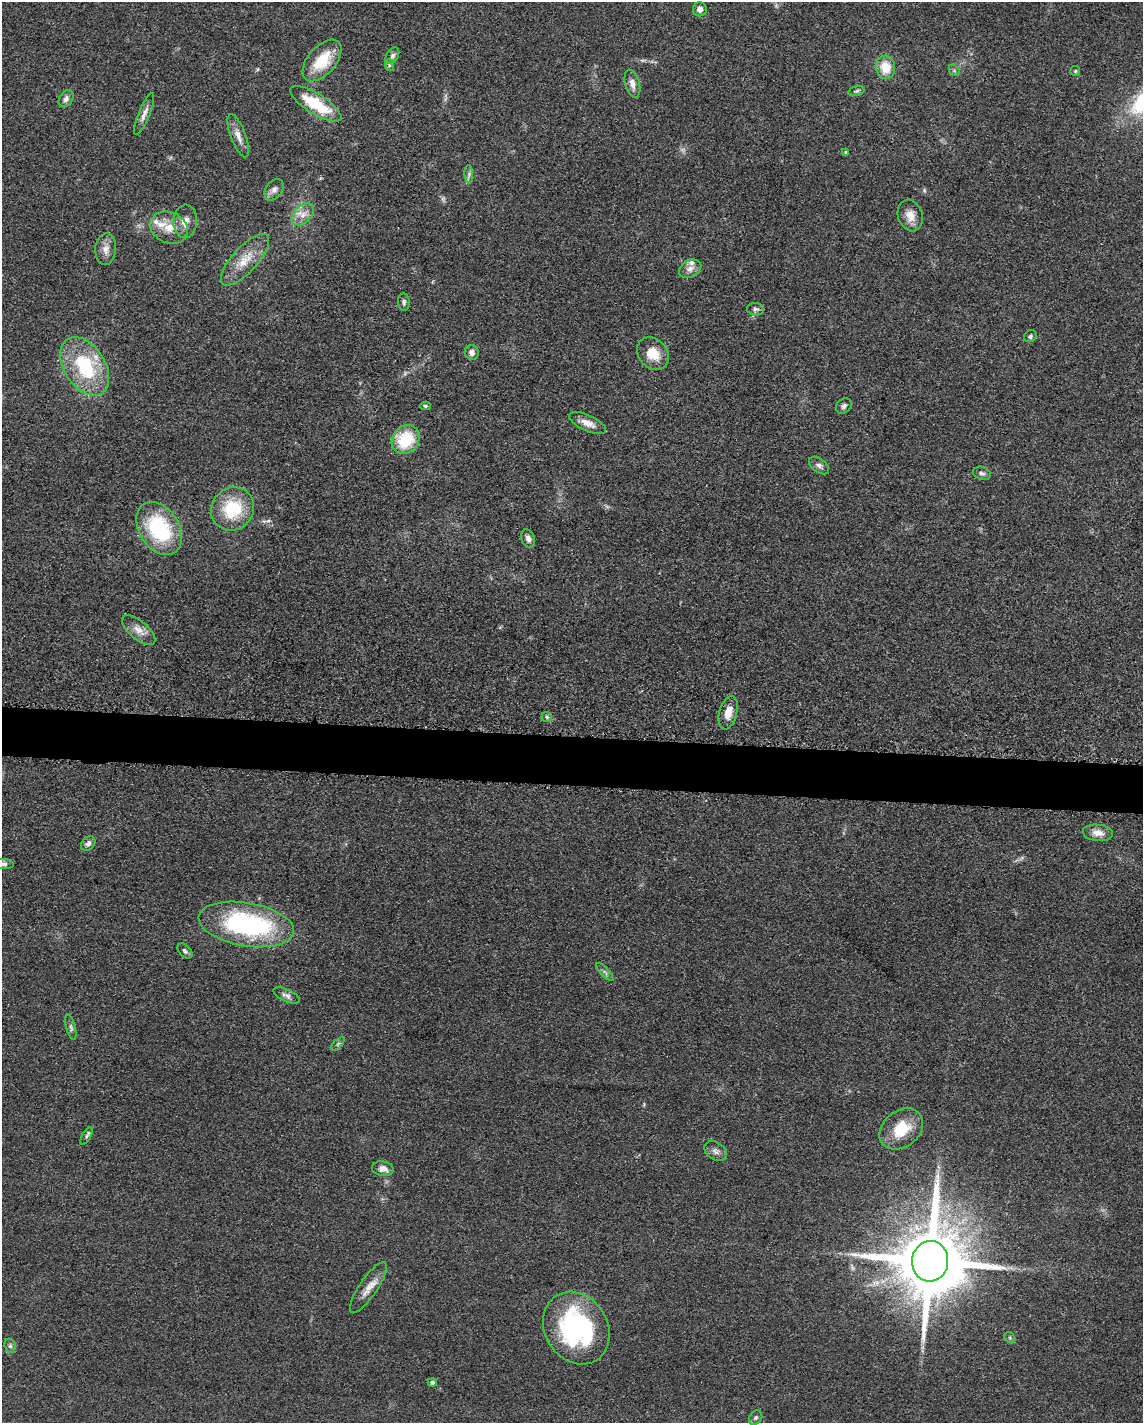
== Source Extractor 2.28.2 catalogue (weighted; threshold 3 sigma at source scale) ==
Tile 6 of 4 x 3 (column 2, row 2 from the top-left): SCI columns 1155-2295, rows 1650-3070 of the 4591 x 4659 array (HDU 1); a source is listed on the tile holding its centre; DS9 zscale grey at full resolution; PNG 1145 x 1425 px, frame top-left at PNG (2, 2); each listed source drawn as its Kron ellipse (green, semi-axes under 4 px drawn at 4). Shown black and unused: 3% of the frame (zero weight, under 3 of 5 exposures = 4% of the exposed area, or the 3 px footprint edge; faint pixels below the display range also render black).
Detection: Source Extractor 2.28.2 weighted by HDU 2 'WHT'; one run over the whole footprint, this tile lists its part. Background 0.0483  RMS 0.0056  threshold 0.0254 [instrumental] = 3 sigma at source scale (4.5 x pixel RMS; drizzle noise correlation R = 1.50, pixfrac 1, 0.05/0.05 arcsec/px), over >= 5 px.
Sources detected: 68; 3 too faint to see at this stretch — neither listed nor drawn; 4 inside a brighter listed object's ellipse — not listed separately; the other 61 listed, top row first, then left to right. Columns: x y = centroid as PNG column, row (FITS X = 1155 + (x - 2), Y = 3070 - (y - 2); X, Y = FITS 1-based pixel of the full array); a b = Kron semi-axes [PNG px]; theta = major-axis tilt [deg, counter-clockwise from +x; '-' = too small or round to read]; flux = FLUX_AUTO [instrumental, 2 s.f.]
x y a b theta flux
700 9 7 7 - 2.7
392 56 9 6 59 1.7
322 60 25 14 49 20
389 65 6 4 -73 0.81
885 67 11 9 -78 12
954 70 6 4 -45 1.1
1075 71 5 5 - 0.68
632 84 14 7 -74 3.9
856 91 8 4 15 1.1
66 99 9 6 57 2.3
316 104 29 10 -32 26
144 114 22 5 68 3.8
238 136 23 7 -70 5
845 152 4 4 - 0.71
469 174 9 3 -85 1.3
274 190 12 8 56 3
303 214 13 8 43 5
910 215 16 12 -72 6
185 221 17 11 85 5.9
169 228 19 15 -24 9.8
106 249 16 10 86 4.6
245 260 33 12 47 13
690 269 12 8 28 3.7
404 302 9 6 -85 1.5
755 309 8 6 -4 1.6
1030 336 6 5 - 1.4
472 352 7 7 - 2.6
653 354 18 14 -47 11
85 366 32 20 -57 42
426 406 5 4 - 0.98
844 406 9 7 40 1.8
588 423 20 8 -25 5.9
406 439 15 13 52 24
819 466 11 6 -36 2
982 473 9 6 -18 1.7
233 509 22 20 48 28
159 528 29 20 -57 48
528 539 9 6 -70 2.3
139 630 20 9 -40 5.4
728 713 17 9 75 6.7
547 717 5 5 - 1
1098 833 15 8 -6 4.7
88 843 8 6 46 2.1
4 864 10 5 -5 1.4
246 924 48 21 -10 95
185 951 9 6 -45 1.6
605 972 12 4 -47 1.6
287 996 14 6 -25 2.4
71 1027 13 4 -76 1.5
338 1044 8 3 45 0.91
901 1129 24 18 40 18
86 1136 9 4 60 1.1
716 1151 12 8 -35 2.7
383 1169 11 7 -10 4.2
930 1261 20 18 84 6600
368 1288 30 9 56 7.1
576 1328 38 31 -58 91
1010 1338 6 5 - 0.91
10 1346 7 5 -69 1.4
432 1382 4 4 - 1.6
756 1418 7 6 - 1.3
Isophote crosses this tile's border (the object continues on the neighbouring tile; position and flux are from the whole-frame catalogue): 1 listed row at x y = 4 864